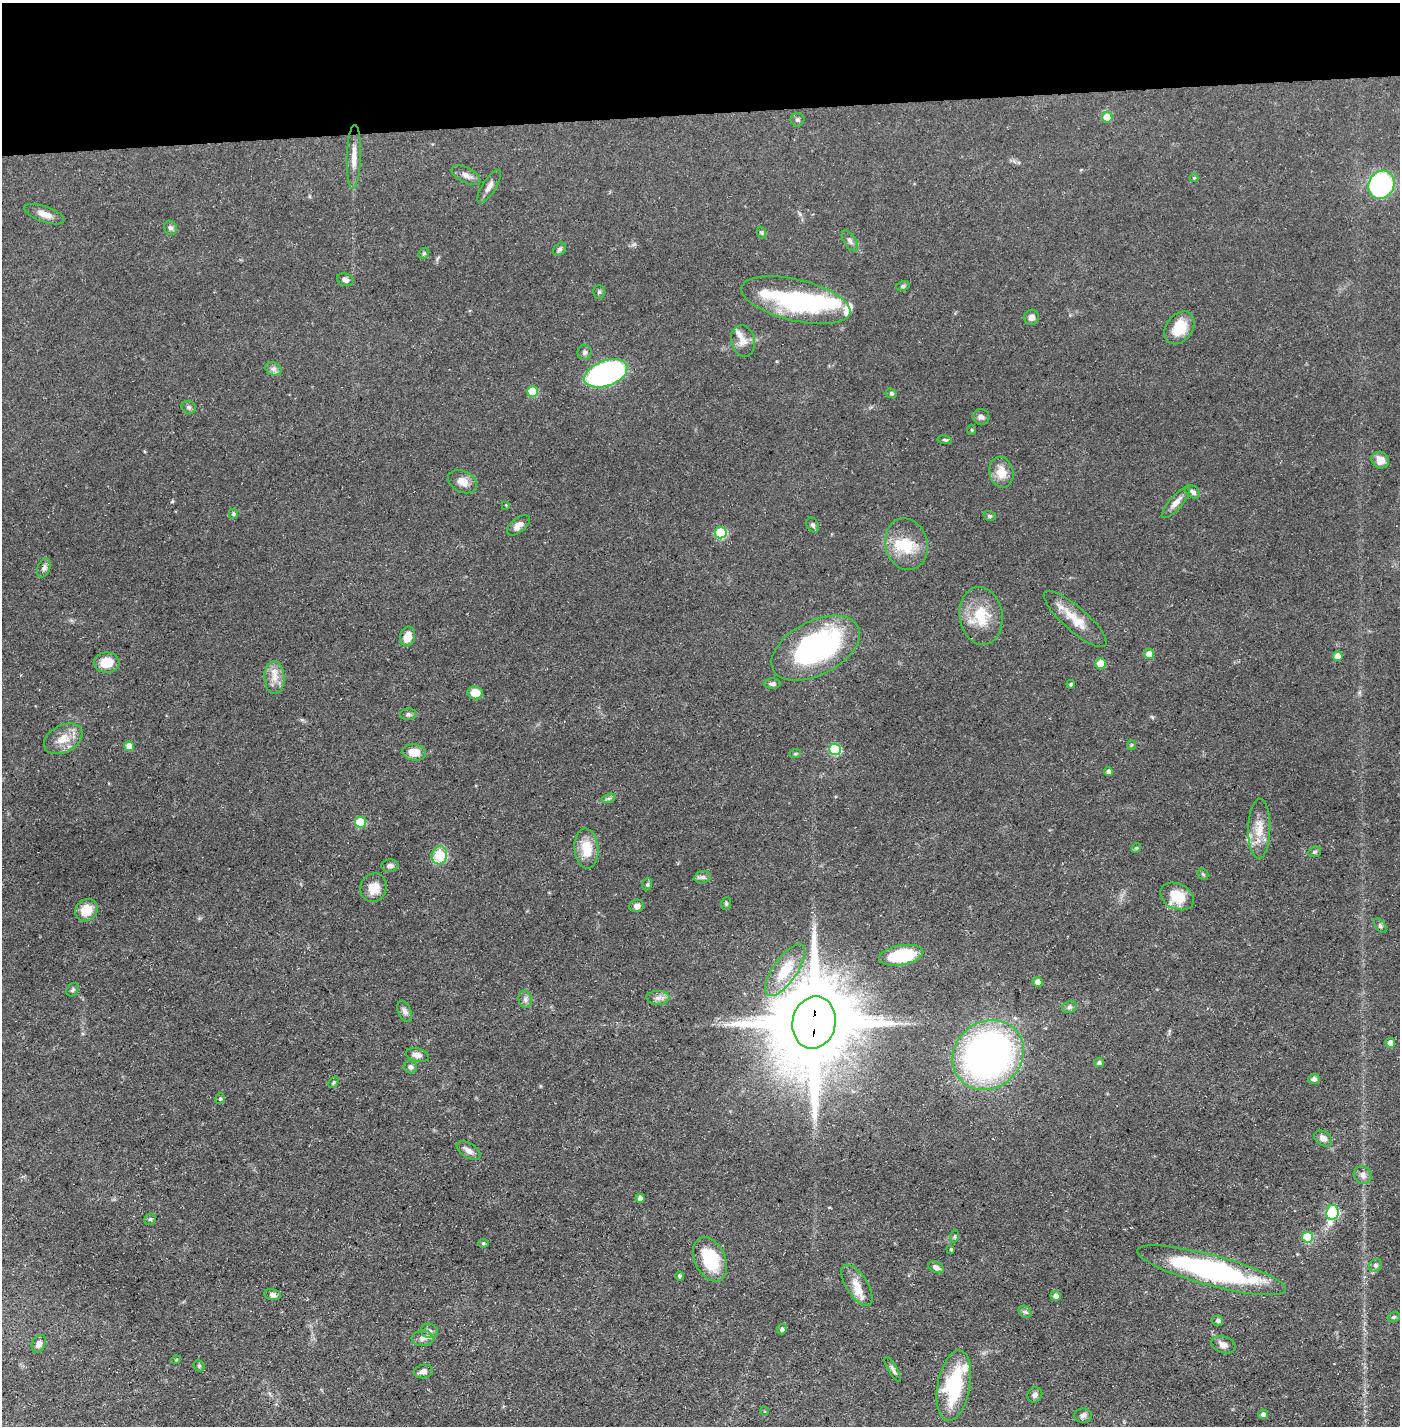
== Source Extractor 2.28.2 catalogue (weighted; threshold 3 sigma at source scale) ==
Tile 2 of 3 x 3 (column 2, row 1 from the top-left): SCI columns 1423-2820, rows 2850-4273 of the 4243 x 4273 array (HDU 1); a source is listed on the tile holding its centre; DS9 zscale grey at full resolution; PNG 1402 x 1428 px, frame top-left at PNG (2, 3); each listed source drawn as its Kron ellipse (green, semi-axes under 4 px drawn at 4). Shown black and unused: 8% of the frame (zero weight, under 3 of 5 exposures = <1% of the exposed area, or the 3 px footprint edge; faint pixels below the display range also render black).
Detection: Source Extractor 2.28.2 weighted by HDU 2 'WHT'; one run over the whole footprint, this tile lists its part. Background 0.0545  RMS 0.004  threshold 0.0181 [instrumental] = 3 sigma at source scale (4.5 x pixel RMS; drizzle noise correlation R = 1.50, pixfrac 1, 0.05/0.05 arcsec/px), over >= 5 px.
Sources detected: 137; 1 inside a brighter object's white glare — neither listed nor drawn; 5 inside a brighter listed object's ellipse — not listed separately; the other 131 listed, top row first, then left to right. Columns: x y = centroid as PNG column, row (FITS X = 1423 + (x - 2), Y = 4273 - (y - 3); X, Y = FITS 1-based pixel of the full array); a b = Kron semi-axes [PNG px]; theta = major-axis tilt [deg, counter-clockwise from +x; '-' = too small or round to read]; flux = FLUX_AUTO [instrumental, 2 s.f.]
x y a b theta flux
1107 117 5 5 - 7.3
797 120 7 6 - 0.95
354 157 32 7 88 4.9
466 175 16 7 -27 2.3
1194 178 4 4 - 0.47
1381 185 15 12 62 67
489 186 19 6 57 2.4
44 214 21 8 -20 3.4
170 228 7 6 - 1.2
762 233 6 4 -71 0.55
850 241 12 6 -57 1.4
560 249 7 5 49 0.89
424 253 6 4 47 0.57
345 280 8 6 -20 1.6
903 286 7 4 11 0.79
599 292 7 5 89 0.79
796 300 56 20 -13 50
1032 317 7 7 - 2.1
1179 328 18 13 53 9.2
743 341 16 12 -77 3.8
585 352 7 7 - 1.2
273 369 8 6 -20 1.4
606 373 22 12 20 99
533 392 5 5 - 16
891 393 6 5 - 0.88
189 407 7 6 - 0.93
981 417 8 7 - 1.4
972 430 5 4 - 0.44
945 440 7 4 -7 0.64
1380 460 9 8 - 4
1001 472 15 12 -77 5.6
463 482 15 10 -27 3.5
1193 492 8 5 -38 1.3
1176 503 20 6 49 2.9
506 505 4 4 - 0.33
233 514 5 4 - 0.8
990 516 6 4 -18 0.69
518 525 13 7 39 2.7
813 525 8 6 -62 0.98
721 533 6 5 - 24
906 544 26 21 -75 13
44 568 10 6 71 1.3
981 616 29 21 -81 13
1075 619 40 12 -41 9.1
408 636 10 7 76 4.4
816 648 48 27 27 78
1149 654 5 5 - 4.7
1338 656 5 5 - 4.7
107 663 13 10 -1 7
1101 664 5 5 - 7.2
274 677 16 10 -87 4.5
772 684 8 5 0 1.2
1071 684 4 4 - 0.82
475 693 7 6 - 5.2
408 714 8 5 3 0.93
63 739 20 13 28 6.3
1131 745 5 3 - 0.44
129 746 5 5 - 4.6
835 749 6 5 - 25
414 752 12 8 -8 5.6
795 754 6 4 18 0.54
1108 772 4 4 - 1.9
609 798 7 4 19 0.77
360 822 6 5 - 19
1259 829 30 11 89 7.3
586 848 20 12 -85 9.2
1136 848 5 4 - 0.53
1315 852 6 5 - 0.7
439 855 9 7 72 14
390 866 8 6 2 1.4
1203 874 6 5 - 0.55
703 877 8 6 15 1.2
647 884 6 5 - 0.69
374 888 14 13 - 5.3
1177 896 18 12 -27 9.7
726 903 6 5 - 0.62
637 906 7 6 - 1.6
86 910 12 10 46 7.3
1380 926 8 5 -54 0.92
901 955 22 10 10 22
785 970 30 12 55 13
1037 982 5 5 - 2.6
73 990 7 5 55 0.86
658 998 11 7 0 2
525 999 9 6 -77 1.4
1069 1007 8 5 21 1
405 1011 11 6 -66 1.6
814 1022 26 21 78 6800
1390 1043 5 5 - 2.9
417 1055 12 6 -13 2
988 1055 37 33 41 170
1099 1063 5 4 - 1
410 1067 7 6 - 1.2
1314 1079 5 5 - 1.5
333 1082 6 4 56 0.57
220 1099 5 4 - 0.63
1323 1138 10 7 -34 2.1
469 1151 13 7 -33 2.2
1363 1175 9 8 - 2.1
640 1198 4 4 - 1.7
1332 1212 7 6 - 40
150 1219 6 5 - 0.69
955 1236 6 4 72 0.57
1308 1237 5 5 - 20
483 1243 5 4 - 0.6
951 1249 3 3 - 0.52
710 1259 23 15 -64 19
1376 1265 7 6 - 0.93
936 1267 8 5 -24 1.6
1211 1270 77 15 -15 80
679 1276 4 4 - 0.83
857 1285 23 10 -58 5.8
272 1294 8 5 -11 1.4
1056 1296 5 5 - 1.5
1025 1312 7 5 -41 0.83
1394 1317 6 4 20 0.69
1218 1321 5 5 - 0.98
782 1329 5 5 - 1
429 1331 9 7 -17 1.4
423 1338 11 8 3 2
39 1344 9 6 66 1.8
1223 1345 12 8 -18 2.2
176 1360 5 3 - 0.34
199 1366 6 5 - 0.6
893 1369 14 4 -59 1.3
423 1371 9 6 9 1.9
954 1386 36 16 79 30
1035 1395 8 7 - 1.2
764 1411 4 3 - 0.35
1263 1414 5 5 - 1.5
1083 1416 9 7 2 1.4
Overlapping masked pixels (flux is a lower limit): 1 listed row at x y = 814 1022